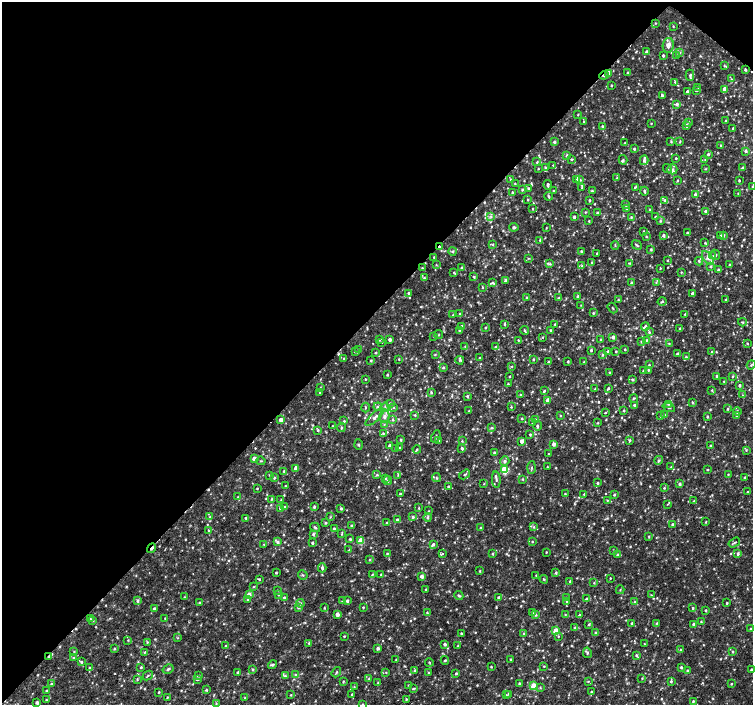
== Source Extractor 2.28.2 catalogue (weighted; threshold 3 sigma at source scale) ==
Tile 2 of 4 x 4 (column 2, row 1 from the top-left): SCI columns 1503-3004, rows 4389-5794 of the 6016 x 6028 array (HDU 1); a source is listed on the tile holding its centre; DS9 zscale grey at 2 x 2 block average (1 PNG px = mean of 2 x 2 image px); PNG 755 x 707 px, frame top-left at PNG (2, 2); each listed source drawn as its Kron ellipse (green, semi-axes under 4 px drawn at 4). Shown black and unused: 45% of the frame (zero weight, under 2 of 3 exposures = <1% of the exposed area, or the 3 px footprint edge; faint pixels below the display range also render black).
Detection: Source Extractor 2.28.2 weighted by HDU 2 'WHT'; one run over the whole footprint, this tile lists its part. Background 0.0049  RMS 0.0029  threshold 0.0131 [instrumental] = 3 sigma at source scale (4.5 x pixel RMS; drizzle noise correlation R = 1.50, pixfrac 1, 0.0396/0.0396 arcsec/px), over >= 5 px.
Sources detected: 998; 1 too faint to see at this stretch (2 x 2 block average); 9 cosmic-ray / hot-pixel residue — neither listed nor drawn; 2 coinciding with a brighter row at this scale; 26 inside a brighter listed object's ellipse — not listed separately; of the other 960, all 500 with FLUX_AUTO >= 0.495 (the completeness limit of this list) listed and drawn (460 fainter detections not listed), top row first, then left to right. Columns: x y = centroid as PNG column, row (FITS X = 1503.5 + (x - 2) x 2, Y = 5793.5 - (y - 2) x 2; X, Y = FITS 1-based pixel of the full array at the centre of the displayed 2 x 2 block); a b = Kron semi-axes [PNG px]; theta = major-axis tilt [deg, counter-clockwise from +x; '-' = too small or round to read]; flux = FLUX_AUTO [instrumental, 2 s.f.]
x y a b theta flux
655 23 3 3 - 0.53
673 26 3 3 - 0.59
668 45 7 5 79 3.5
646 52 2 2 - 1.3
680 53 3 3 - 0.73
676 55 3 2 - 0.59
663 56 2 2 - 1.2
724 66 3 3 - 0.69
745 70 3 2 - 1
628 72 3 2 - 0.59
609 73 3 2 - 5.1
604 75 5 3 - 1.3
690 75 5 3 - 1.3
731 79 3 3 - 0.58
675 82 3 2 - 0.58
611 85 2 2 - 0.75
698 87 3 3 - 0.64
724 89 3 3 - 6.3
687 91 3 2 - 0.98
696 91 3 2 - 0.63
662 96 3 2 - 1.4
677 104 3 3 - 2.1
578 115 2 2 - 0.53
584 121 2 2 - 0.53
726 121 2 2 - 0.75
689 122 3 3 - 0.6
651 124 2 2 - 0.5
686 125 4 3 - 1.7
602 126 2 2 - 0.66
733 129 2 2 - 0.99
554 142 3 3 - 1.1
671 142 3 3 - 0.8
680 142 4 2 - 0.69
625 143 2 2 - 0.79
721 146 3 2 - 0.68
634 149 3 2 - 0.91
745 151 4 3 - 1.2
708 154 3 3 - 1.3
567 155 3 2 - 1.2
676 158 2 2 - 0.71
571 159 3 2 - 0.77
623 160 4 3 - 0.84
644 160 5 4 - 1.8
705 160 3 2 - 0.54
537 162 3 3 - 0.71
553 165 2 2 - 0.51
545 167 3 2 - 0.5
743 168 3 3 - 1.1
538 169 2 2 - 0.56
668 169 5 2 - 0.67
672 169 5 5 - 1.8
705 169 3 3 - 0.5
617 178 4 2 - 0.7
577 179 3 3 - 4
511 180 3 2 - 0.57
580 180 4 3 - 0.81
677 180 3 2 - 0.63
739 181 2 2 - 0.72
515 184 2 2 - 0.55
548 185 5 2 - 1.5
635 187 4 2 - 0.6
752 187 3 3 - 0.71
528 188 3 2 - 0.77
582 188 3 2 - 0.74
522 190 3 3 - 0.87
553 191 3 2 - 0.59
592 191 3 2 - 0.71
644 191 4 2 - 1.1
512 192 3 2 - 0.68
738 193 2 2 - 0.56
695 194 3 3 - 1.2
548 196 4 2 - 0.98
528 200 3 2 - 0.56
590 200 2 2 - 0.77
665 200 3 3 - 1
626 205 3 3 - 1.1
533 209 2 2 - 0.59
626 209 3 3 - 0.72
650 210 3 2 - 0.87
705 211 3 3 - 1.4
585 212 3 3 - 0.6
598 212 3 2 - 0.61
491 217 4 3 - 0.95
574 217 2 2 - 1.8
631 217 3 2 - 0.68
655 217 2 2 - 0.59
589 221 2 2 - 0.59
660 221 3 3 - 0.87
514 227 4 3 - 1.5
546 228 4 2 - 0.5
643 231 2 2 - 0.52
687 233 2 2 - 0.57
664 235 3 2 - 1.5
724 235 4 3 - 1
720 236 4 3 - 1.1
646 237 4 2 - 0.51
540 240 2 2 - 1
705 243 3 3 - 0.87
493 244 3 3 - 0.71
637 245 5 2 - 0.96
615 246 4 2 - 0.54
439 247 3 2 - 1.1
651 249 3 3 - 0.92
452 251 4 3 - 0.76
581 251 2 2 - 0.91
597 253 2 2 - 0.51
715 255 5 3 - 0.91
713 256 4 3 - 0.84
434 257 3 2 - 0.68
528 258 3 3 - 0.53
708 258 8 4 -51 2.5
667 260 2 2 - 0.54
699 261 4 3 - 0.8
592 262 3 3 - 0.71
630 263 3 3 - 0.67
550 264 3 3 - 0.78
436 265 3 2 - 0.51
729 265 2 2 - 0.67
582 266 3 3 - 0.7
711 266 3 3 - 0.96
462 267 3 3 - 0.96
422 268 2 2 - 0.65
660 268 3 2 - 0.55
718 270 3 3 - 0.95
454 272 3 3 - 0.62
681 272 3 2 - 0.54
474 277 3 3 - 0.85
424 278 4 3 - 0.77
506 280 3 3 - 2.2
631 282 3 3 - 0.74
656 282 3 3 - 0.7
493 283 4 3 - 0.96
483 288 3 3 - 0.55
409 293 3 2 - 0.78
692 293 3 2 - 2.5
578 296 3 3 - 1.2
526 297 2 2 - 0.59
559 298 3 3 - 0.79
618 300 2 2 - 0.78
726 300 2 2 - 0.88
662 301 4 3 - 0.98
581 305 3 3 - 0.63
613 308 6 2 -51 0.58
459 313 3 2 - 0.53
593 313 3 3 - 0.72
685 314 3 2 - 0.65
453 315 2 2 - 0.5
742 322 4 3 - 0.62
505 324 3 2 - 0.82
555 324 2 2 - 0.62
461 326 3 3 - 1
485 327 3 2 - 0.63
645 327 4 3 - 1.9
680 328 3 3 - 0.82
459 330 3 3 - 0.87
551 330 3 3 - 0.5
525 331 4 3 - 0.91
649 332 3 3 - 0.84
439 335 4 3 - 0.78
434 336 3 3 - 0.68
543 337 3 3 - 0.6
613 337 3 3 - 2.3
390 339 2 2 - 2.3
600 339 3 2 - 0.57
379 340 4 3 - 1.1
518 340 2 2 - 0.51
647 340 3 3 - 0.58
382 342 2 2 - 0.54
642 342 3 3 - 0.7
747 343 2 2 - 0.68
669 344 3 3 - 0.59
465 346 3 2 - 0.51
496 347 3 3 - 1.1
359 349 2 2 - 0.51
625 349 2 2 - 0.63
591 350 3 2 - 1.2
616 351 2 2 - 0.68
712 351 3 2 - 1.3
355 352 3 3 - 0.68
608 352 3 3 - 2.6
376 353 2 2 - 0.73
677 353 3 2 - 0.89
435 354 3 3 - 0.57
603 355 3 3 - 0.8
686 357 3 3 - 0.85
344 358 3 3 - 0.69
479 358 2 2 - 0.7
399 359 2 2 - 0.62
533 359 2 2 - 0.84
371 360 3 2 - 0.79
460 360 4 3 - 0.76
548 362 3 2 - 0.67
568 362 2 2 - 0.88
584 362 2 2 - 0.53
649 365 2 2 - 0.65
751 365 4 2 - 0.69
512 366 2 2 - 0.5
443 367 3 3 - 0.98
648 370 3 3 - 0.74
643 371 3 2 - 0.68
610 372 2 2 - 0.62
387 375 3 2 - 0.76
510 376 2 2 - 0.6
717 376 3 2 - 0.71
732 376 3 2 - 0.73
365 379 2 2 - 0.52
632 379 3 3 - 0.9
724 381 3 2 - 0.5
508 384 3 2 - 0.77
740 385 2 2 - 1.4
320 388 3 2 - 0.56
595 389 3 2 - 0.58
608 389 4 2 - 0.88
712 390 3 3 - 0.63
544 391 3 2 - 0.76
320 392 3 2 - 0.68
431 392 4 3 - 0.77
520 394 3 2 - 0.58
743 395 4 3 - 0.69
467 396 3 3 - 0.86
634 398 4 2 - 0.66
547 400 3 2 - 3.8
692 402 4 2 - 0.54
390 403 4 3 - 0.82
668 404 3 3 - 0.75
634 405 2 2 - 1.2
378 407 4 4 - 1.4
385 407 4 3 - 1.3
511 407 3 3 - 0.55
366 408 5 2 - 0.64
394 408 3 3 - 0.55
669 408 6 3 -23 1.2
728 409 3 2 - 0.73
624 410 3 2 - 0.69
469 411 2 2 - 0.56
737 411 4 3 - 1.1
605 413 2 2 - 0.64
415 415 3 2 - 0.62
560 415 3 2 - 0.61
664 415 3 2 - 0.63
737 415 3 3 - 1.4
384 416 7 5 79 2.7
661 416 3 3 - 1.1
375 417 12 4 43 2.8
707 417 2 2 - 0.8
522 419 3 2 - 0.79
281 420 3 2 - 5.9
393 420 3 3 - 0.75
535 420 3 3 - 0.98
344 421 3 3 - 0.76
533 423 3 2 - 0.76
598 423 3 2 - 0.52
384 424 3 3 - 0.72
333 426 2 2 - 0.52
537 426 5 3 - 1.2
341 427 4 3 - 0.97
492 427 3 3 - 0.69
318 430 3 2 - 0.76
383 433 4 3 - 0.85
530 434 3 2 - 0.69
436 436 6 2 66 0.76
401 440 3 2 - 0.78
630 440 4 3 - 0.83
439 441 4 2 - 0.65
462 441 3 3 - 0.63
522 441 3 3 - 3.7
553 444 3 2 - 2.2
359 445 5 2 - 0.64
390 445 2 2 - 1.7
710 445 3 3 - 0.79
395 448 3 3 - 0.56
400 448 3 3 - 0.87
462 448 3 3 - 1.4
417 449 4 3 - 0.89
746 450 3 2 - 0.59
494 453 2 2 - 0.93
548 454 2 2 - 0.58
254 459 3 3 - 5.7
659 460 5 4 - 1.4
261 461 5 2 - 0.51
505 461 5 4 - 1.8
547 467 2 2 - 0.5
671 467 3 3 - 0.71
295 468 4 3 - 2.2
532 468 6 2 87 0.76
504 470 4 3 - 36
708 470 2 2 - 0.5
284 471 3 2 - 0.71
465 474 6 2 32 0.67
728 474 2 2 - 0.56
269 475 3 3 - 0.56
377 475 3 3 - 0.88
398 475 4 3 - 0.66
745 477 3 2 - 0.75
274 478 3 2 - 0.71
385 478 3 3 - 0.67
436 478 5 3 - 0.8
523 479 3 3 - 0.63
496 480 8 3 -85 1.3
388 481 4 3 - 0.78
598 483 3 3 - 0.96
484 484 2 2 - 0.57
679 484 3 3 - 1.3
285 486 2 2 - 0.56
448 486 3 2 - 0.77
257 488 2 2 - 0.64
664 488 3 2 - 0.65
747 492 2 2 - 0.63
400 494 2 2 - 1.4
565 494 3 3 - 0.73
584 494 3 3 - 0.73
614 495 3 2 - 0.84
238 497 3 2 - 0.51
271 499 3 3 - 0.62
281 500 3 3 - 0.61
607 500 3 3 - 0.62
694 501 4 3 - 0.77
667 504 3 2 - 0.5
285 507 3 3 - 0.69
314 507 3 3 - 1.1
281 508 3 3 - 4.6
341 508 3 3 - 1
419 508 2 2 - 0.53
429 511 3 3 - 0.56
210 517 4 2 - 0.54
330 517 3 2 - 0.58
413 517 3 3 - 1.2
428 517 4 3 - 1.2
246 518 3 3 - 0.84
397 520 3 2 - 2
706 522 3 3 - 0.58
325 523 3 3 - 0.8
387 523 3 2 - 0.76
673 524 2 2 - 1.3
351 526 3 3 - 1
315 527 5 3 - 1.1
534 527 3 3 - 0.88
334 528 3 2 - 0.81
481 528 3 2 - 0.87
208 530 4 2 - 0.52
313 534 4 3 - 1.2
342 534 4 3 - 0.73
649 536 3 3 - 0.59
350 539 3 3 - 0.91
361 541 3 3 - 19
278 542 4 3 - 1.4
532 542 3 2 - 0.58
312 543 2 2 - 1.2
734 543 6 2 34 0.97
264 544 3 3 - 0.5
433 544 4 2 - 1.5
152 548 5 2 - 1.8
349 550 3 2 - 0.54
614 551 3 2 - 0.52
546 552 2 2 - 0.52
387 553 2 2 - 0.59
443 553 3 3 - 0.72
493 553 3 3 - 0.62
738 553 3 3 - 1.1
617 555 3 3 - 1
369 560 3 3 - 0.7
322 568 4 3 - 1.5
480 571 3 2 - 0.66
276 573 2 2 - 0.77
556 573 3 3 - 0.87
373 574 3 2 - 0.52
303 575 5 3 - 0.72
381 575 3 2 - 0.64
536 575 3 2 - 0.52
422 576 3 3 - 3.1
611 578 2 2 - 0.8
259 579 3 2 - 0.64
544 579 4 3 - 0.72
570 581 3 3 - 1.1
594 583 3 2 - 0.52
254 586 3 3 - 0.6
426 589 2 2 - 0.56
278 590 3 2 - 0.5
620 590 4 2 - 0.51
249 594 3 3 - 4.8
279 594 3 3 - 1.1
651 595 3 3 - 0.5
459 596 4 3 - 1.1
184 597 3 2 - 0.5
284 597 4 3 - 1.1
498 597 3 2 - 1.3
567 598 3 2 - 0.55
587 599 3 3 - 1.2
248 600 3 2 - 0.62
138 601 4 3 - 1.3
342 601 3 3 - 0.74
347 601 4 3 - 1.6
567 601 3 3 - 0.99
635 602 3 2 - 0.63
199 603 3 3 - 0.6
300 603 4 3 - 0.99
727 603 2 2 - 0.79
363 607 2 2 - 0.69
154 608 3 2 - 1
299 608 4 3 - 0.97
324 608 3 2 - 0.53
693 608 3 2 - 0.93
706 610 2 2 - 0.87
427 613 3 3 - 0.68
532 613 3 2 - 0.58
337 614 3 3 - 4.2
536 615 4 3 - 0.89
565 615 3 3 - 0.62
579 615 2 2 - 0.53
165 618 3 3 - 0.53
90 619 3 2 - 0.71
93 621 3 3 - 0.5
701 622 3 3 - 0.66
632 623 3 2 - 0.64
657 623 3 3 - 0.58
589 624 3 3 - 0.79
694 624 3 2 - 2
575 628 3 3 - 1.1
751 628 3 3 - 0.59
556 631 3 3 - 15
595 632 3 3 - 0.65
461 633 2 2 - 0.87
524 634 3 3 - 0.74
344 636 3 2 - 0.66
558 636 3 3 - 0.53
178 638 3 3 - 0.54
128 640 3 3 - 0.55
147 642 3 2 - 0.56
309 643 3 2 - 1.1
445 644 3 2 - 1.7
644 644 2 2 - 0.5
226 646 4 2 - 0.67
458 646 2 2 - 0.5
378 648 3 2 - 1.8
114 649 3 3 - 0.81
681 650 3 3 - 1.2
74 651 3 3 - 0.56
732 651 3 3 - 0.72
145 652 4 2 - 0.59
587 653 5 3 - 1.1
636 655 4 3 - 1.2
49 656 3 3 - 0.95
74 658 3 3 - 0.69
396 659 4 2 - 0.58
510 659 2 2 - 0.65
445 660 4 3 - 0.88
81 662 3 3 - 0.98
429 662 4 2 - 0.58
272 665 5 3 - 1.1
544 666 3 2 - 0.56
89 667 3 2 - 0.54
141 667 3 3 - 0.76
491 667 2 2 - 0.62
681 667 2 2 - 1.1
168 669 6 3 31 0.99
253 669 3 3 - 1.1
751 669 3 3 - 0.74
414 670 3 3 - 0.85
687 670 3 3 - 0.78
238 672 3 2 - 0.89
336 672 5 3 - 0.89
386 672 2 2 - 0.53
429 672 3 2 - 0.56
456 673 3 2 - 0.91
296 675 4 3 - 0.88
148 676 5 2 - 0.71
199 676 3 3 - 0.77
285 676 4 3 - 1.1
642 678 3 2 - 0.52
137 679 3 2 - 0.54
197 679 4 3 - 1.4
369 679 3 3 - 1.1
343 681 3 2 - 0.63
588 681 3 2 - 0.53
671 681 3 3 - 0.94
378 682 3 3 - 0.63
519 683 3 2 - 0.67
51 684 3 3 - 0.88
731 684 3 2 - 0.59
408 685 2 2 - 0.5
534 686 3 3 - 22
354 687 3 3 - 0.55
540 687 3 3 - 0.65
413 688 4 2 - 0.72
47 690 3 2 - 0.56
206 690 4 3 - 0.9
159 692 3 2 - 0.59
591 692 3 2 - 0.53
352 694 2 2 - 1.2
509 694 4 3 - 0.79
291 695 3 2 - 0.54
506 695 3 3 - 0.67
167 697 2 2 - 0.51
245 698 3 3 - 0.79
406 699 3 2 - 0.59
46 700 3 2 - 0.53
693 701 3 2 - 0.77
37 702 3 3 - 1.9
216 704 3 2 - 0.55
363 704 3 3 - 0.68
Overlapping masked pixels (flux is a lower limit): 4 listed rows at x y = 604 75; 439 247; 152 548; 49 656
Isophote crosses this tile's border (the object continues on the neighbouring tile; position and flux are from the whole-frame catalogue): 3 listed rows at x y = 752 187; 751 628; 363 704
Diffuse or blended objects may show on this block-average render without a row.